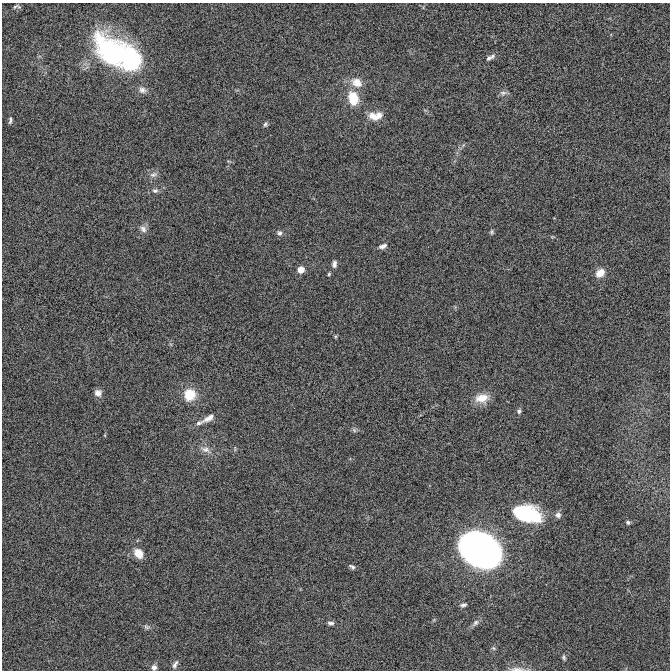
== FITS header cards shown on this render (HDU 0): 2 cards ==
NAXIS1  =                  668 / Axis length
NAXIS2  =                  668 / Axis length

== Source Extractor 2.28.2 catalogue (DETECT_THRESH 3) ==
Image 668 x 668 px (HDU 0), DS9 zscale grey, 1 PNG px = 1 image px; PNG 672 x 672 px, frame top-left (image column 1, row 668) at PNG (2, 3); no overlay
Background 3.05e-05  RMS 0.0017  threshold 0.00523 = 3 sigma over >= 5 px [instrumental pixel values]
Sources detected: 46; all 46 listed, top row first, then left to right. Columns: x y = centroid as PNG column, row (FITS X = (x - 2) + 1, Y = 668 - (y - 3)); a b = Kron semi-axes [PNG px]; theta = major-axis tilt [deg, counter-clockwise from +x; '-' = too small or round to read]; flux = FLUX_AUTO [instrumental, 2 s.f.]
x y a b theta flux
17 6 7 3 3 0.23
117 53 48 23 -29 27
492 56 8 5 61 0.3
489 58 9 5 53 0.34
356 82 18 13 -27 1.6
142 90 11 9 -24 0.64
503 93 10 6 0 0.4
353 98 11 8 -78 3.9
372 115 12 10 -46 1.1
379 116 13 9 51 0.93
10 121 8 4 75 0.25
265 124 7 5 57 0.23
153 175 11 7 17 0.53
155 191 7 6 - 0.35
143 229 10 8 -51 0.53
492 232 6 5 - 0.2
279 233 8 7 - 0.37
383 246 10 5 19 0.49
334 264 9 6 84 0.42
301 269 5 5 - 1.8
600 273 11 8 41 1.3
329 274 4 4 - 0.15
336 336 5 4 - 0.15
98 393 8 8 - 0.65
189 395 10 10 - 3.2
482 398 18 12 8 1.7
519 411 6 5 - 0.3
208 418 17 6 31 0.91
199 423 10 6 26 0.43
354 430 7 4 -46 0.23
205 450 17 8 -19 0.88
527 514 28 15 -14 10
558 515 7 7 - 0.47
628 522 5 4 - 0.25
480 550 27 20 -30 100
138 553 10 8 -53 1.8
352 567 8 5 -32 0.28
463 605 9 6 15 0.31
331 623 9 4 -5 0.32
475 623 11 6 46 0.46
147 627 9 6 -25 0.31
494 648 7 5 -22 0.21
564 657 8 4 -78 0.21
175 665 11 5 65 0.44
154 667 7 6 - 0.47
517 669 23 5 1 0.67
At the frame edge (FLAGS 8, measured only in part): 2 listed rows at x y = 154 667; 517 669